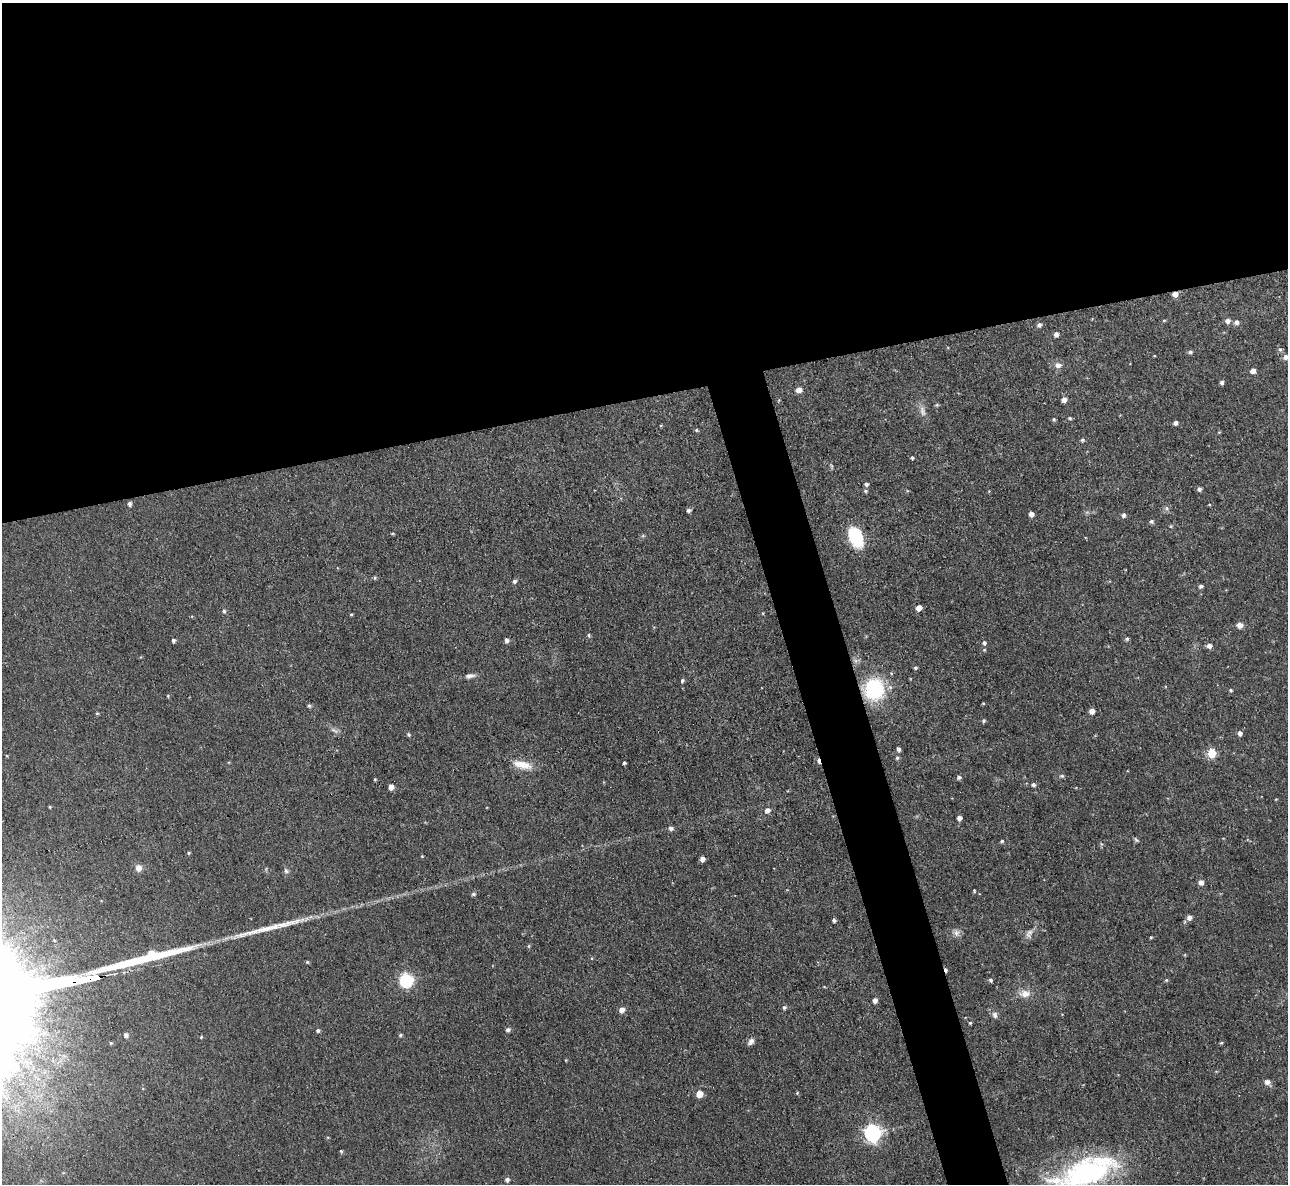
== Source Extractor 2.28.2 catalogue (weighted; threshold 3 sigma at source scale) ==
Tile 2 of 4 x 4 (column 2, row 1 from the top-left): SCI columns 1287-2572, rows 3685-4866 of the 5145 x 5129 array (HDU 1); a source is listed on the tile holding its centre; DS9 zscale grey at full resolution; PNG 1290 x 1186 px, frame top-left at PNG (2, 3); no overlay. Shown black and unused: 36% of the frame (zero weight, under 3 of 4 exposures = <1% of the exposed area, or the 3 px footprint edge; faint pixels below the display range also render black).
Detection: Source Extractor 2.28.2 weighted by HDU 2 'WHT'; one run over the whole footprint, this tile lists its part. Background 0.0486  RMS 0.0073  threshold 0.033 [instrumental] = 3 sigma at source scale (4.5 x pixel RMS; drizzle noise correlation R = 1.50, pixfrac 1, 0.05/0.05 arcsec/px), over >= 5 px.
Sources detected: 128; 2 too faint to see at this stretch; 2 cosmic-ray / hot-pixel residue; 1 long thin detection or spike segment (spike, bleed or trail) — not listed; the other 123 listed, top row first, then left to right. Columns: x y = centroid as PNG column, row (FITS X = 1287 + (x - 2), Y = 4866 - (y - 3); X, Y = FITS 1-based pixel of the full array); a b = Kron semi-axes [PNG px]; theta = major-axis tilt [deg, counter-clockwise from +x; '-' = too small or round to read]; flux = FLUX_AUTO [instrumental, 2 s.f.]
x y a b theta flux
1175 294 5 5 - 5.5
1164 320 5 3 - 0.81
1228 321 6 5 - 3.4
1236 322 5 5 - 3.3
1039 325 5 5 - 2.3
1056 334 5 4 - 3
948 348 5 3 - 0.62
1280 349 7 6 - 1.7
1190 352 6 5 - 1.7
1154 356 4 2 - 0.55
1285 357 6 5 - 3.5
1058 365 11 8 2 4
1253 371 5 5 - 4.4
1222 382 4 4 - 2.1
799 390 5 5 - 5.8
779 400 5 3 - 0.65
1064 400 5 5 - 4.3
937 405 6 4 21 0.97
923 411 16 8 -73 4.9
1070 418 4 4 - 1.1
1054 419 6 4 -88 1.1
1176 423 5 5 - 2.8
661 425 5 3 - 0.6
696 430 5 4 - 1.1
1219 432 5 4 - 0.65
1082 440 6 5 - 1.4
912 458 4 3 - 1.3
866 484 5 4 - 1.8
1199 489 5 5 - 2
866 491 6 5 - 1.3
130 504 5 4 - 2.1
1209 505 4 3 - 0.65
1167 508 7 5 -70 1.9
688 510 4 4 - 2.1
1031 514 4 4 - 4.8
1124 515 5 5 - 2.2
1152 521 5 5 - 1.7
856 537 16 10 -69 51
374 578 5 5 - 1.2
514 581 5 5 - 1.7
1201 586 4 4 - 1.7
919 608 5 5 - 6.6
224 611 5 4 - 1.6
763 613 4 3 - 0.65
351 614 3 3 - 0.81
1240 625 7 7 - 4.3
589 635 6 4 -70 1
1127 639 5 4 - 1.3
173 640 4 4 - 2.2
507 640 5 4 - 2.7
984 643 5 4 - 2
1209 646 6 5 - 3.3
984 650 5 4 - 0.87
915 668 4 4 - 1.3
470 676 14 6 9 3.2
682 680 4 4 - 1.4
874 689 19 18 - 66
1231 690 4 4 - 1.1
168 696 4 4 - 0.81
983 703 3 3 - 0.75
309 706 5 4 - 1.5
1092 711 5 4 - 4.5
97 713 4 4 - 0.88
984 720 5 4 - 1.3
334 730 15 5 -27 2.8
1240 733 5 4 - 3.2
409 735 5 5 - 1.2
898 749 5 4 - 2.4
1212 753 5 5 - 31
897 758 5 5 - 1.3
624 763 3 3 - 1.3
522 765 27 10 -13 12
1062 776 6 5 - 1.2
959 777 5 4 - 1.8
375 779 4 3 - 0.88
1034 784 5 5 - 2
391 787 5 5 - 5.5
1276 799 4 3 - 0.49
50 807 3 3 - 0.78
767 810 6 5 - 3.8
959 818 4 4 - 4.2
671 828 5 5 - 2.4
1136 840 8 5 -45 1.3
1002 841 4 4 - 1.4
189 853 4 4 - 0.95
702 859 5 4 - 4.6
138 868 8 7 - 4.8
286 871 8 6 -47 1.9
1201 882 5 5 - 3.8
974 891 4 3 - 0.76
473 894 6 4 0 1.5
1189 917 6 5 - 3.9
834 920 4 3 - 1.9
956 933 11 9 -33 3.6
1029 934 14 9 70 4.3
1151 937 3 3 - 0.83
529 946 5 4 - 0.91
307 962 4 4 - 0.97
82 980 15 3 12 5900
406 980 6 6 - 120
991 980 5 4 - 1.6
1166 980 5 4 - 0.96
1025 994 16 10 -1 7.6
875 1000 4 4 - 3.6
784 1007 5 5 - 1.7
621 1010 5 5 - 4.8
995 1015 9 7 -83 2.8
970 1023 3 3 - 1
318 1030 5 5 - 1.6
508 1030 5 5 - 2.2
126 1035 5 4 - 2.9
400 1035 5 4 - 1.2
201 1037 4 3 - 0.73
751 1041 9 6 55 3.3
111 1043 3 3 - 0.89
1221 1043 5 4 - 0.85
1267 1082 6 6 - 3.8
797 1093 4 4 - 0.78
699 1094 5 5 - 11
872 1133 7 7 - 240
341 1151 4 3 - 1
1087 1172 78 28 18 140
507 1180 5 4 - 2.7
Overlapping masked pixels (flux is a lower limit): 3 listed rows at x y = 1175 294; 874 689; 82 980
Isophote crosses this tile's border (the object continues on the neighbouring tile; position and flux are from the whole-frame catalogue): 2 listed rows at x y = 1285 357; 1087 1172